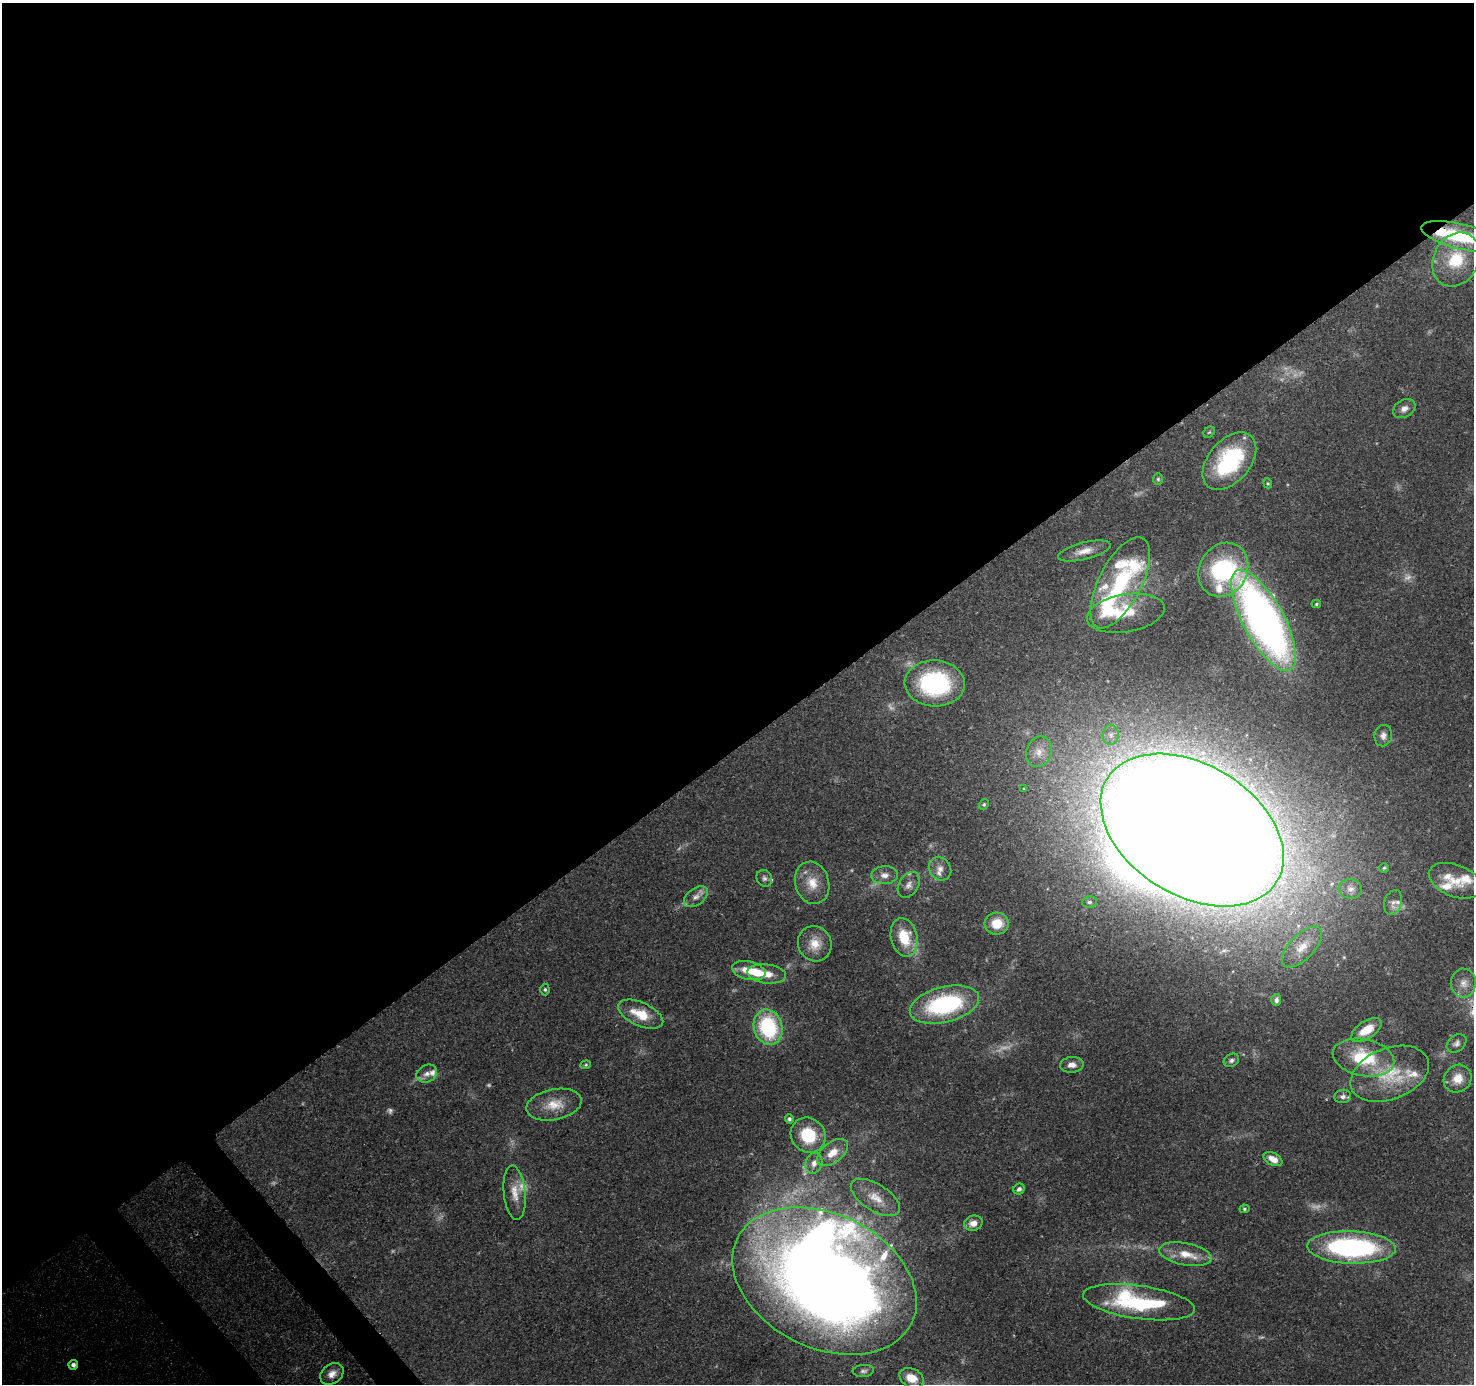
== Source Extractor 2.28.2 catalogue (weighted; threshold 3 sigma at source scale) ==
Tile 2 of 4 x 4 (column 2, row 1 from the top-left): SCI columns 1568-3039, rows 4357-5738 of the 6086 x 6012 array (HDU 1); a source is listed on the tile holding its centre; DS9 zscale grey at full resolution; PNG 1476 x 1386 px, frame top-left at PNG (2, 3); each listed source drawn as its Kron ellipse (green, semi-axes under 4 px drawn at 4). Shown black and unused: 55% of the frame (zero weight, under 3 of 4 exposures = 7% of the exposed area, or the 3 px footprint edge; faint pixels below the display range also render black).
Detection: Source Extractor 2.28.2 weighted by HDU 2 'WHT'; one run over the whole footprint, this tile lists its part. Background 0.0909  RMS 0.0035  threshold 0.0157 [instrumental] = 3 sigma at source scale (4.5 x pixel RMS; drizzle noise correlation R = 1.50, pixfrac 1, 0.0396/0.0396 arcsec/px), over >= 5 px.
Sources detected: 105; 16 too faint to see at this stretch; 2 inside a brighter object's white glare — neither listed nor drawn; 15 inside a brighter listed object's ellipse — not listed separately; the other 72 listed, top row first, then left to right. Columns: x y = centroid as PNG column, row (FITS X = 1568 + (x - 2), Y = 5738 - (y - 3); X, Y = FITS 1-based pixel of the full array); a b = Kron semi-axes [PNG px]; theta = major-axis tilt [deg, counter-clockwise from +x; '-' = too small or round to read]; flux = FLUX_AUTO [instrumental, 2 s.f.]
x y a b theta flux
1460 236 39 12 -14 25
1456 260 28 22 62 17
1404 409 12 8 30 2.2
1209 432 6 5 - 0.52
1229 461 33 21 50 36
1158 479 6 5 - 0.66
1268 483 5 4 - 0.43
1084 551 27 8 14 4.4
1223 570 28 24 60 48
1120 583 50 21 63 32
1316 604 4 4 - 0.52
1126 613 39 19 9 14
1264 620 56 20 -61 220
935 683 30 23 -3 46
1111 735 10 8 85 2.2
1383 736 11 8 81 1.9
1039 752 15 12 70 4.1
1024 789 3 2 - 0.39
984 804 5 4 - 0.57
1192 830 99 66 -31 2500
1384 868 5 4 - 0.52
940 869 12 10 -51 2.8
885 875 13 9 4 2.6
764 878 9 7 -55 1.2
1455 881 28 16 -21 8.4
812 883 21 17 -73 7.4
909 885 14 9 59 2.5
1350 889 12 9 -10 2.2
696 897 13 8 36 2.5
1089 902 7 5 6 1.1
1393 902 13 8 71 2.1
997 924 12 11 - 8.2
904 937 19 13 -77 12
815 944 18 16 -58 6.4
1302 947 26 12 46 6.5
749 971 17 9 -13 7.3
767 974 19 9 -6 5.6
1463 983 14 12 89 3.5
545 990 6 4 -87 0.65
1276 1000 6 5 - 1.5
944 1005 35 17 14 45
641 1014 24 11 -24 9.2
768 1027 18 14 -74 33
1366 1030 17 8 33 7.8
1456 1043 11 8 39 1.5
1364 1058 31 18 -12 21
1231 1060 8 6 29 1.1
586 1065 5 4 - 0.48
1072 1065 12 7 4 2.5
427 1074 10 8 27 2.3
1390 1074 41 25 21 19
1458 1079 14 13 - 5.1
1343 1096 8 6 6 1.4
554 1105 28 15 12 7.9
789 1119 4 4 - 0.88
808 1135 18 16 -46 16
833 1153 18 10 38 5.7
1273 1159 10 6 -27 3.5
814 1163 10 8 72 2.6
1019 1189 6 5 - 1.1
515 1193 27 11 -84 5.3
875 1197 28 13 -32 6.8
1244 1209 5 4 - 0.51
973 1223 9 7 16 2.7
1351 1247 44 16 -2 74
1185 1254 27 11 -11 7.1
824 1281 97 67 -26 770
1139 1302 56 16 -8 43
73 1365 5 5 - 1.6
863 1371 10 6 4 1.1
332 1374 13 9 37 3.2
911 1378 13 9 -26 5.8
Overlapping masked pixels (flux is a lower limit): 3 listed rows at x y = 1460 236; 1192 830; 824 1281
Isophote crosses this tile's border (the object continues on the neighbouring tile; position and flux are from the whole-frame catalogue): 1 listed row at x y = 1460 236